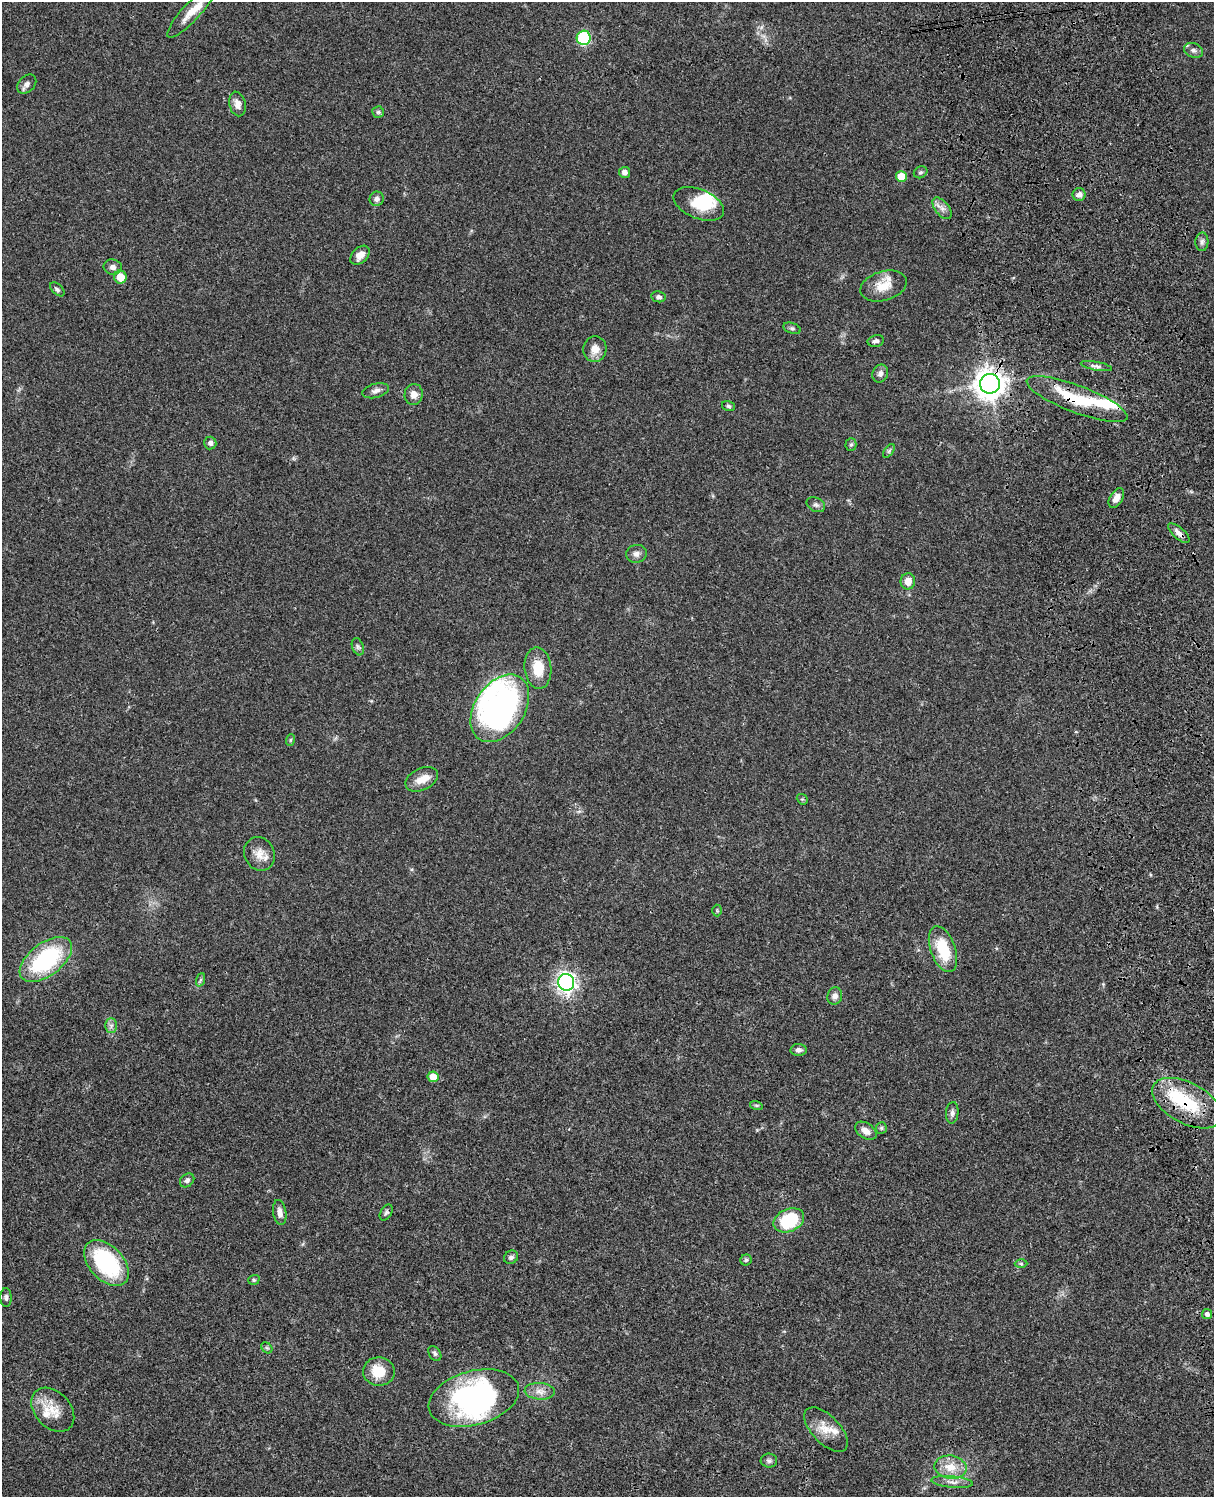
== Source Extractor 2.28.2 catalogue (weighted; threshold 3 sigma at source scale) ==
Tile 6 of 4 x 3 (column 2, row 2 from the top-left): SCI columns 1334-2545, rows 1773-3267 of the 5089 x 4928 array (HDU 1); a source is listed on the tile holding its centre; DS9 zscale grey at full resolution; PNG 1216 x 1499 px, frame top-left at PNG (2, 2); each listed source drawn as its Kron ellipse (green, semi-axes under 4 px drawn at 4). Shown black and unused: <1% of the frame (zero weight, under 3 of 4 exposures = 6% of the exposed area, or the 3 px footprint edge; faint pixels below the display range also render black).
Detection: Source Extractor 2.28.2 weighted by HDU 2 'WHT'; one run over the whole footprint, this tile lists its part. Background 0.0756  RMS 0.0057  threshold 0.0259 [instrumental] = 3 sigma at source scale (4.5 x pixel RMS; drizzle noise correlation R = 1.50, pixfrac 1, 0.05/0.05 arcsec/px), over >= 5 px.
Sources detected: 91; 5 inside a brighter object's white glare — neither listed nor drawn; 6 inside a brighter listed object's ellipse — not listed separately; the other 80 listed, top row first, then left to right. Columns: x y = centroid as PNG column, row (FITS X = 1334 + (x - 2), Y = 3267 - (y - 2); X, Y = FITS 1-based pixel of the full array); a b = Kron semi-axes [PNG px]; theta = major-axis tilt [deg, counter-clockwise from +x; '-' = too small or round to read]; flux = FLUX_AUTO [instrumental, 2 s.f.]
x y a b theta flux
192 11 35 9 48 8.3
584 38 7 7 - 46
1193 50 10 7 -20 1.9
27 84 11 8 44 2.6
237 104 12 8 -77 3.5
378 112 6 6 - 1
625 172 5 5 - 2.2
921 172 7 5 29 1.3
901 176 5 5 - 11
1079 195 6 6 - 2.5
377 199 7 7 - 2.1
699 204 27 14 -22 15
942 208 13 7 -52 3.1
1202 242 9 6 87 1.7
360 255 11 7 46 4.2
113 267 9 7 -10 2.3
120 277 6 6 - 9.6
884 286 24 14 17 11
57 289 8 5 -42 1.3
659 297 7 5 -11 1.5
792 328 9 5 -20 1.3
876 341 8 5 12 1.8
595 349 13 11 78 5.7
1096 366 16 4 -10 1.9
880 374 9 7 68 2.4
990 384 10 10 - 650
376 391 13 7 14 2.7
414 394 10 9 - 4.3
1077 399 53 13 -21 28
728 406 6 5 - 1
210 443 6 6 - 1.8
851 444 6 5 - 0.97
889 451 8 4 54 1.1
1116 498 11 6 59 4.4
816 505 10 6 -26 1.7
1179 533 13 5 -41 3.4
636 554 10 9 - 2.7
908 581 8 7 - 6.1
358 647 9 5 -71 1.4
538 668 21 13 -84 13
500 708 37 25 56 160
290 740 6 3 71 0.67
422 779 17 11 25 6.5
802 799 6 4 -41 0.86
259 854 17 15 -64 6.8
717 911 6 5 - 0.72
943 949 24 12 -70 21
46 959 30 16 37 57
200 980 7 4 71 0.91
566 982 8 8 - 250
835 996 9 7 74 2.8
111 1026 7 6 - 1.8
799 1050 8 6 3 2
433 1077 5 5 - 7.7
1187 1103 38 20 -28 31
756 1105 6 4 -18 0.79
952 1113 11 6 85 1.9
881 1128 6 5 - 0.94
866 1131 12 7 -34 4
187 1180 8 6 42 1.6
280 1212 13 6 -81 3.3
386 1212 9 5 59 1.2
789 1220 16 11 25 28
511 1257 7 6 - 1.8
746 1260 5 5 - 0.95
106 1263 27 17 -47 50
1021 1264 6 4 -1 0.91
254 1280 6 4 20 0.87
6 1297 9 5 -88 1.5
1207 1314 5 5 - 1.9
267 1348 6 4 -43 0.91
435 1353 8 5 -58 1.3
379 1372 16 14 -2 12
540 1391 15 8 -4 4.3
474 1398 46 27 15 79
53 1410 25 18 -47 11
826 1430 28 14 -46 9.3
769 1461 8 7 - 1.5
950 1467 16 11 -9 9.6
952 1482 21 5 -5 3.7
Overlapping masked pixels (flux is a lower limit): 4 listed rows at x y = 990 384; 1077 399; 1179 533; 1187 1103